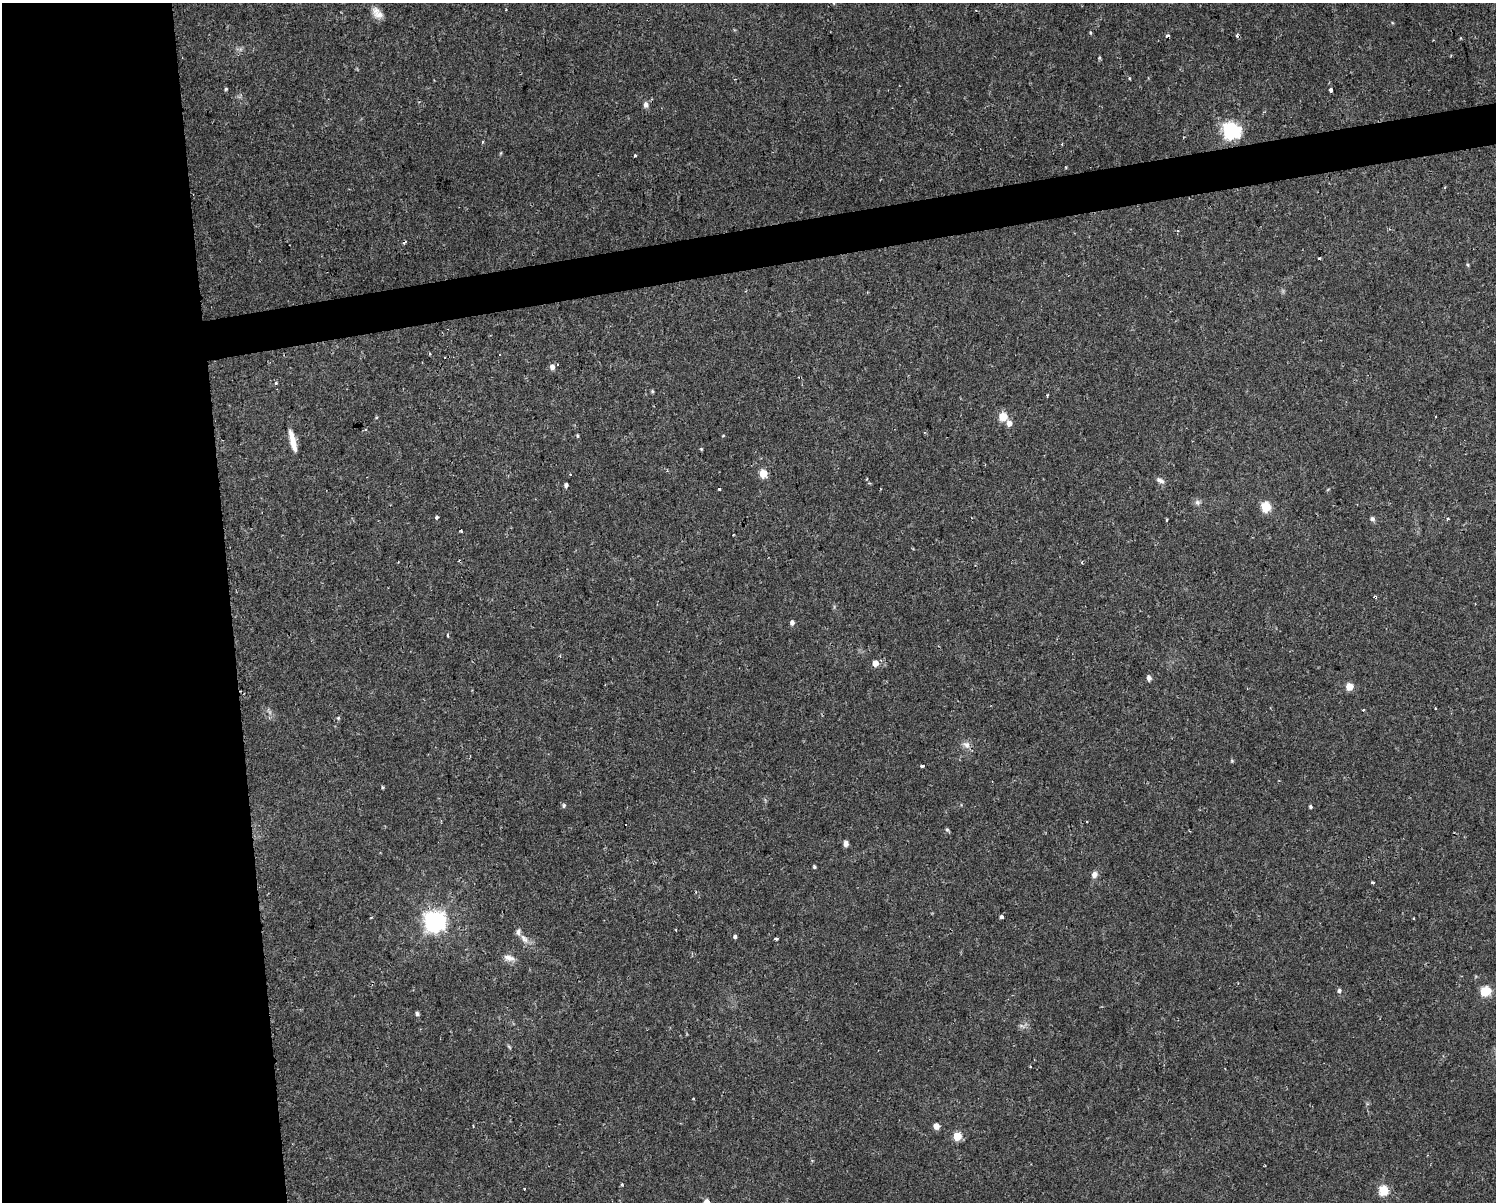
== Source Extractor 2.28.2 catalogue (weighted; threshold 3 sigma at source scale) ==
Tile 7 of 3 x 4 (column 1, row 3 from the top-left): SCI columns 67-1560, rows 1201-2400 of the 4573 x 4799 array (HDU 1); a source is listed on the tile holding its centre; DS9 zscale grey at full resolution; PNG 1498 x 1204 px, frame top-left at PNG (2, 3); no overlay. Shown black and unused: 18% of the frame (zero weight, under 2 of 3 exposures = <1% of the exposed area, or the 3 px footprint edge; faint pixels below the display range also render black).
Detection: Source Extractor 2.28.2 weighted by HDU 2 'WHT'; one run over the whole footprint, this tile lists its part. Background 0.0342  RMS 0.0031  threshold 0.0142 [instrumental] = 3 sigma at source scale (4.5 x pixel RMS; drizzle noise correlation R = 1.50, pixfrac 1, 0.0396/0.0396 arcsec/px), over >= 5 px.
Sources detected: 79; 8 cosmic-ray / hot-pixel residue — not listed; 1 inside a brighter listed object's ellipse — not listed separately; the other 70 listed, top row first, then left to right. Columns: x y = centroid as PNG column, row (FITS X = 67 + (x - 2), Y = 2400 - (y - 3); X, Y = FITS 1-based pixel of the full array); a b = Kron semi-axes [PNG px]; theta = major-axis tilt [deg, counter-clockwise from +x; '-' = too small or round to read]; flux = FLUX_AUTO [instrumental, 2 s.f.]
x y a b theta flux
379 15 16 10 -2 2.7
1090 33 5 3 - 0.31
1237 35 4 4 - 0.66
1130 78 4 2 - 0.36
226 89 4 4 - 0.4
1331 90 4 3 - 0.97
646 105 7 6 - 1.4
1231 131 7 6 - 120
1062 144 3 2 - 0.25
501 153 6 3 70 0.3
635 155 3 3 - 0.94
1468 265 5 3 - 0.34
552 367 6 5 - 1.6
276 383 4 3 - 0.51
652 391 5 5 - 0.37
1047 395 3 3 - 0.48
1003 417 5 5 - 13
1009 423 6 5 - 2.1
365 429 3 3 - 0.49
577 436 6 4 -72 0.41
723 436 4 3 - 0.23
293 441 25 6 -76 4.3
701 449 4 3 - 0.28
763 474 7 6 - 4.7
1160 481 12 6 -31 1.2
566 485 4 4 - 0.85
719 489 3 3 - 1
1197 502 8 7 - 1
1266 507 5 5 - 19
436 518 3 3 - 1.4
1372 519 6 5 - 0.81
1447 519 4 4 - 0.46
1167 520 3 3 - 2.5
461 531 3 3 - 0.71
1082 562 4 3 - 0.34
1375 597 4 3 - 0.54
792 623 6 5 - 0.95
875 663 5 5 - 3.2
1149 678 6 5 - 1.2
1349 687 5 5 - 7.5
338 718 5 4 - 0.41
966 745 11 8 -27 1.7
1232 761 6 4 -46 0.35
922 766 4 3 - 0.78
382 787 5 3 - 0.34
564 805 5 5 - 0.59
1310 807 4 4 - 0.46
1087 822 3 3 - 0.41
947 830 6 4 -66 0.5
846 844 6 5 - 1.4
814 867 4 3 - 0.48
1094 874 9 7 71 1.5
1373 882 4 3 - 0.4
1001 917 4 3 - 3.1
1414 918 3 2 - 0.34
435 921 7 7 - 210
735 937 4 4 - 0.78
524 939 14 6 -53 1.9
776 939 4 3 - 0.49
509 958 16 8 -19 2
1339 990 5 5 - 0.76
1486 991 7 5 15 19
417 1014 5 4 - 0.62
1022 1026 9 3 -32 0.62
936 1126 5 4 - 3.4
957 1137 5 5 - 10
621 1184 4 3 - 0.3
524 1188 3 3 - 0.89
1384 1190 6 6 - 14
707 1202 5 5 - 2.7
Overlapping masked pixels (flux is a lower limit): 1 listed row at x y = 1375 597
Isophote crosses this tile's border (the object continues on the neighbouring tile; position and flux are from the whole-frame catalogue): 1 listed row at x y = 707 1202